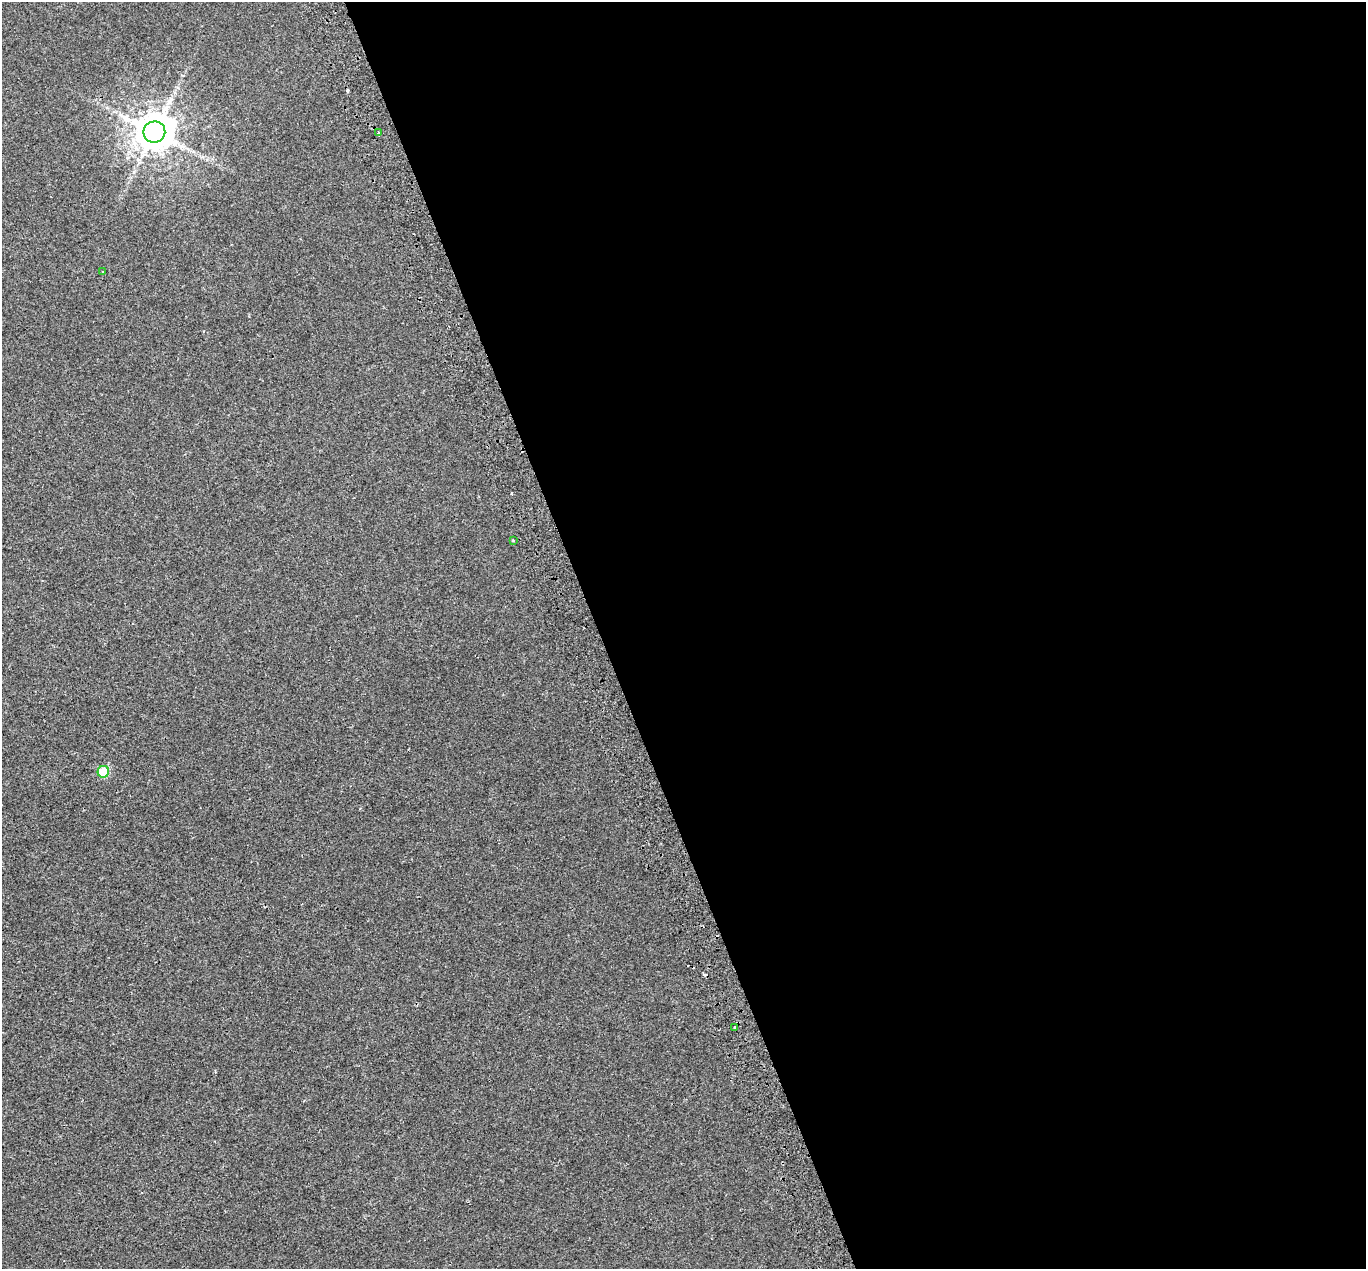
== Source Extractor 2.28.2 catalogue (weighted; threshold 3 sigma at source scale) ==
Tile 8 of 4 x 4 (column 4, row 2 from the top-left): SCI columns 4153-5516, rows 2680-3946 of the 5607 x 5418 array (HDU 1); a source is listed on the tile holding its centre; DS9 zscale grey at full resolution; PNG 1368 x 1271 px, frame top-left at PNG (2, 2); each listed source drawn as its Kron ellipse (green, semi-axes under 4 px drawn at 4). Shown black and unused: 56% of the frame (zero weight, under 2 of 3 exposures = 5% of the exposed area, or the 3 px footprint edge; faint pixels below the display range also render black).
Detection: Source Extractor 2.28.2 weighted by HDU 2 'WHT'; one run over the whole footprint, this tile lists its part. Background 0.00107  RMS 0.0036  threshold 0.0161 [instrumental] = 3 sigma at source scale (4.5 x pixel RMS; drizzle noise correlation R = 1.50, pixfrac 1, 0.0396/0.0396 arcsec/px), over >= 5 px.
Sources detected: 8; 2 cosmic-ray / hot-pixel residue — neither listed nor drawn; the other 6 listed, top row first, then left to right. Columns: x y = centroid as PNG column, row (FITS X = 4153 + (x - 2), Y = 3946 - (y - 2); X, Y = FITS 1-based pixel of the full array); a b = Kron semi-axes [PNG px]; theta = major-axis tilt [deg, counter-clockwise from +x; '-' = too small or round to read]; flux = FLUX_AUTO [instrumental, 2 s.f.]
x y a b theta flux
154 132 11 10 - 1100
379 133 4 3 - 5.3
102 272 3 2 - 0.32
513 540 3 2 - 0.45
103 772 6 5 - 17
734 1027 3 3 - 1.9